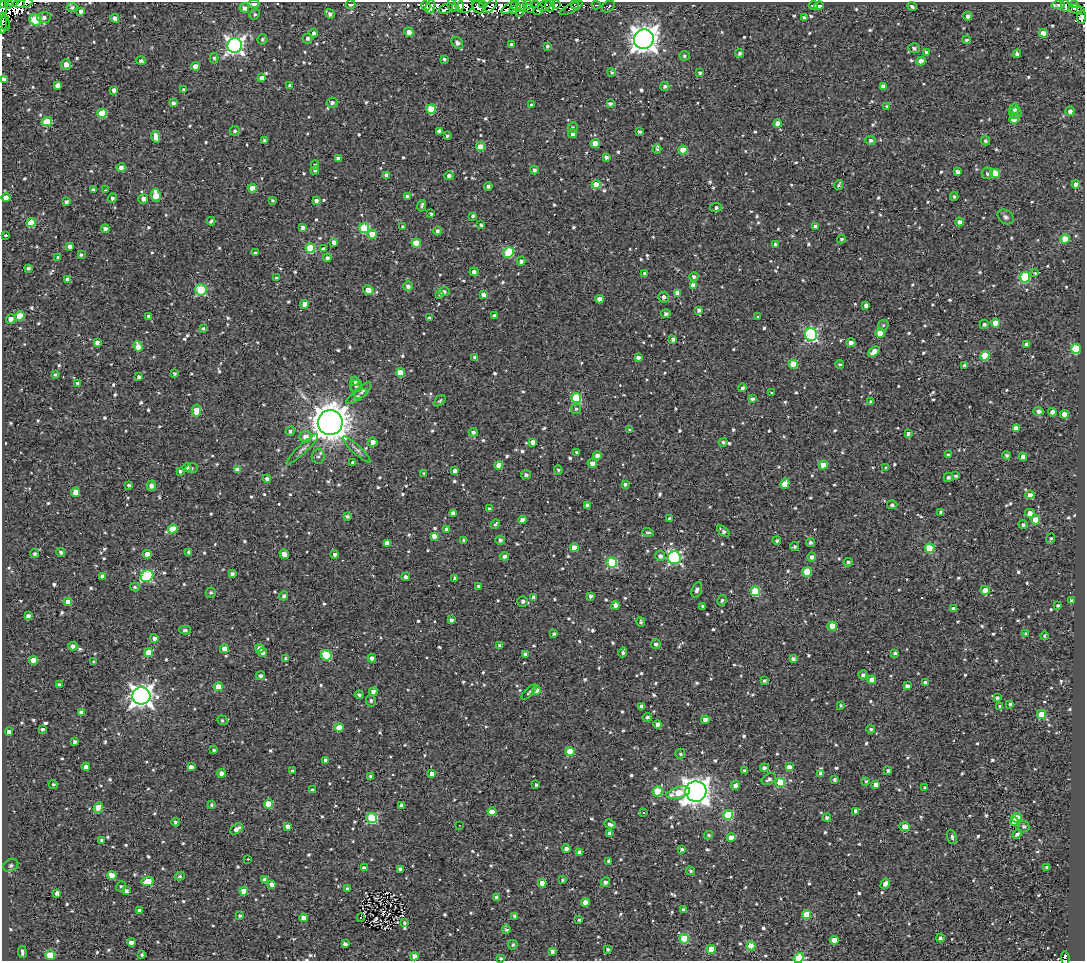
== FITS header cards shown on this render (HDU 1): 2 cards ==
NAXIS1  =                 1083
NAXIS2  =                  959

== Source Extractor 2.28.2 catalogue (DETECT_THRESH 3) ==
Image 1083 x 959 px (HDU 1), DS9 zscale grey, 1 PNG px = 1 image px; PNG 1087 x 963 px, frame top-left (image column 1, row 959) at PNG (2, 2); each listed source drawn as its Kron ellipse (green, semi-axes under 4 px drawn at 4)
Background 1.83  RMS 4.8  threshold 14.5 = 3 sigma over >= 5 px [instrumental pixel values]
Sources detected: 969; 7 with non-positive FLUX_AUTO (blend fragments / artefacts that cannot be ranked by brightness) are neither listed nor drawn; of the other 962, the 500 brightest by FLUX_AUTO listed and drawn (462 fainter detections omitted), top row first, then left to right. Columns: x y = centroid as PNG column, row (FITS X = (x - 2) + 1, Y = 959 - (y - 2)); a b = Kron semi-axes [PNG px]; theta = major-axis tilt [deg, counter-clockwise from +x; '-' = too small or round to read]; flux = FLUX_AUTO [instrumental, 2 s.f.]
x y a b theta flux
13 3 5 2 - 1400
19 3 6 3 7 1800
25 3 8 4 18 870
2 4 4 2 - 6700
8 4 4 3 - 4700
254 4 5 4 - 3200
351 4 5 3 - 1300
482 4 3 2 - 1100
527 4 4 3 - 3200
556 4 4 3 - 2700
1075 4 4 2 - 840
452 5 7 3 -77 4400
459 5 7 3 -77 1100
465 5 8 7 - 6000
491 5 8 4 56 2100
521 5 7 5 -81 2500
535 5 3 2 - 950
545 5 7 4 26 610
550 5 6 5 - 2800
574 5 3 3 - 1500
596 5 4 2 - 550
813 5 4 3 - 810
1058 5 6 4 7 2000
426 6 5 3 - 1600
516 6 6 3 -59 1200
608 6 7 5 36 770
819 6 5 3 - 1000
912 6 5 3 - 740
1065 6 6 3 -84 1800
72 7 5 4 - 840
430 7 7 4 83 2500
478 7 7 5 -49 1000
510 7 10 3 30 2100
3 8 10 3 76 7200
244 8 5 4 - 1200
529 8 5 3 - 1600
571 8 12 3 26 1100
446 9 7 4 21 1100
1076 9 6 4 -14 2800
513 10 3 3 - 800
538 10 5 3 - 3000
81 11 4 4 - 1400
1080 11 3 3 - 1400
520 12 3 3 - 620
255 14 5 5 - 640
330 14 5 4 - 1100
968 16 4 4 - 1300
44 17 7 5 6 1300
1082 17 6 4 84 1500
115 18 4 4 - 1800
804 18 4 3 - 850
35 20 6 5 - 20000
2 23 10 2 -90 2200
5 23 8 3 -83 2000
409 32 5 4 - 2500
313 33 4 4 - 900
1043 33 4 4 - 3600
308 38 5 5 - 1000
262 39 5 5 - 590
644 39 10 9 - 330000
966 40 4 3 - 610
457 43 6 5 - 1300
512 45 4 3 - 1200
235 46 7 7 - 130000
547 46 3 3 - 620
914 48 6 5 - 810
739 53 4 4 - 720
926 53 4 3 - 1400
1017 54 4 4 - 1100
684 56 5 5 - 680
214 58 5 4 - 690
444 59 3 3 - 630
141 61 5 4 - 970
921 61 4 4 - 2100
66 64 5 5 - 2200
195 66 4 4 - 3300
611 72 4 4 - 550
700 73 4 3 - 750
262 78 4 4 - 1700
4 79 4 4 - 1400
58 85 4 4 - 1900
290 85 4 4 - 880
665 86 5 4 - 840
883 86 4 4 - 2200
114 90 4 4 - 1500
184 90 4 3 - 1100
173 103 4 4 - 1300
332 103 6 5 - 1100
610 104 4 3 - 950
532 105 3 3 - 750
887 107 4 4 - 960
431 109 5 4 - 11000
1014 109 5 5 - 1500
1070 111 5 4 - 1500
102 113 5 4 - 11000
1015 113 6 5 - 1300
1014 119 5 4 - 4400
47 121 5 4 - 9000
778 123 4 4 - 3000
572 127 5 5 - 770
234 131 5 4 - 640
439 131 3 3 - 22000
639 132 3 3 - 770
573 134 4 4 - 2300
447 136 3 3 - 580
156 137 6 4 -76 3000
264 140 4 3 - 660
871 140 5 4 - 810
985 141 5 4 - 700
595 143 4 4 - 4400
480 147 4 4 - 6400
657 149 4 3 - 640
683 150 4 4 - 6600
606 157 4 4 - 940
338 158 4 4 - 1400
315 165 4 4 - 690
121 167 4 4 - 1800
315 170 4 4 - 600
534 170 4 4 - 1000
957 172 4 3 - 1100
987 173 6 5 - 990
995 173 5 4 - 7900
387 175 4 4 - 1600
449 176 4 4 - 1300
1076 184 4 4 - 2000
596 185 4 4 - 7700
839 185 5 3 - 660
488 186 4 4 - 710
252 188 4 4 - 4300
93 189 3 3 - 550
105 190 3 2 - 1200
156 195 6 4 -81 6800
407 196 4 3 - 740
954 197 4 3 - 550
6 198 4 4 - 2000
112 198 4 4 - 790
143 199 5 4 - 1800
272 200 3 3 - 560
316 200 4 3 - 1100
66 201 4 3 - 820
422 206 6 3 77 700
716 207 6 4 9 1100
431 214 3 3 - 630
473 216 3 3 - 780
1006 217 9 6 -39 1000
211 221 4 3 - 710
959 222 4 4 - 1300
31 223 4 4 - 10000
481 225 3 3 - 560
815 226 4 3 - 870
403 227 3 3 - 690
303 228 4 3 - 1100
364 228 5 5 - 15000
105 229 4 4 - 1200
437 231 4 4 - 920
372 234 5 4 - 4500
6 235 3 3 - 3800
841 239 4 4 - 550
1065 239 4 4 - 7100
334 242 4 4 - 1800
416 243 4 4 - 7800
776 245 4 4 - 1300
70 246 4 3 - 1100
310 248 5 4 - 15000
324 249 4 3 - 940
255 253 3 3 - 680
508 253 5 5 - 20000
81 254 4 3 - 560
58 257 4 4 - 690
327 258 4 4 - 1100
521 261 4 4 - 1000
28 268 3 3 - 780
474 272 4 4 - 1200
645 273 4 3 - 1100
1035 273 3 3 - 3200
694 277 5 4 - 990
1025 277 5 5 - 23000
276 278 3 3 - 560
68 279 4 4 - 1200
693 285 4 4 - 2800
408 286 5 5 - 1300
201 290 6 5 - 18000
368 290 5 4 - 4300
444 292 5 4 - 760
677 293 4 4 - 1900
440 294 4 4 - 790
484 295 4 4 - 1700
664 297 5 5 - 1300
600 299 4 4 - 2400
305 304 4 4 - 3400
866 305 4 4 - 1400
699 310 4 3 - 1100
666 314 5 4 - 910
20 316 5 4 - 8300
149 316 4 4 - 1200
494 316 4 4 - 1400
758 317 3 3 - 550
429 318 3 3 - 710
11 319 4 4 - 2300
996 323 4 4 - 4900
984 324 5 4 - 790
883 325 6 5 - 550
203 328 3 3 - 600
880 333 4 4 - 4200
811 334 6 6 - 45000
673 339 4 3 - 1000
97 342 4 4 - 1600
851 343 4 4 - 1700
1026 345 4 4 - 1700
138 346 5 4 - 3200
1076 349 5 5 - 21000
874 352 6 4 39 3100
985 356 5 5 - 11000
474 357 3 3 - 680
638 358 4 3 - 1300
793 364 4 4 - 6300
840 364 4 4 - 640
965 366 4 3 - 960
174 373 3 3 - 590
400 373 4 4 - 7800
55 374 3 3 - 640
139 377 4 3 - 820
355 381 5 4 - 1200
77 383 3 3 - 590
356 386 6 6 - 920
742 388 4 4 - 730
363 391 11 5 44 970
772 393 4 3 - 600
357 396 12 4 31 930
576 398 5 5 - 18000
752 399 4 3 - 950
440 401 7 4 45 550
871 402 3 3 - 570
576 409 5 5 - 570
197 410 6 4 79 5400
1038 411 5 4 - 1300
1052 412 4 4 - 1500
1064 414 4 4 - 4900
330 422 12 12 - 730000
1016 428 4 4 - 1700
630 430 4 4 - 590
290 431 5 4 - 680
473 432 4 4 - 1100
908 434 4 3 - 880
306 437 6 6 - 2200
373 442 4 4 - 2300
532 442 4 4 - 1700
723 442 4 4 - 810
302 449 21 4 44 1400
357 449 18 4 -43 1300
577 453 4 3 - 760
948 455 3 3 - 790
1006 455 4 4 - 750
318 456 7 6 - 960
597 456 4 4 - 2400
1023 457 4 4 - 2000
353 463 4 3 - 860
592 463 5 4 - 1700
499 465 4 4 - 3800
823 465 4 4 - 4600
187 468 4 3 - 960
192 468 6 5 - 680
886 468 4 3 - 610
237 470 4 4 - 2800
558 470 4 4 - 550
180 471 3 3 - 640
455 471 4 4 - 1800
424 473 3 3 - 640
526 475 5 4 - 790
955 476 4 3 - 630
948 477 5 4 - 870
267 479 4 4 - 1000
625 484 3 3 - 650
785 484 5 4 - 4000
129 485 4 3 - 650
151 486 5 5 - 1800
76 492 4 4 - 4600
1030 495 4 4 - 2000
587 505 4 4 - 1100
892 505 5 4 - 700
489 509 4 3 - 660
941 512 4 3 - 950
453 513 4 4 - 1400
1030 513 4 4 - 2500
347 517 4 3 - 690
669 519 4 3 - 990
522 520 4 4 - 2400
1035 520 4 4 - 5900
495 524 5 3 - 650
1023 525 4 4 - 740
173 529 5 4 - 8500
447 529 4 4 - 1300
723 531 7 4 -38 1200
648 532 6 3 -17 570
434 536 4 4 - 2100
1051 539 5 3 - 640
464 540 4 3 - 780
500 540 4 4 - 890
777 541 4 4 - 630
810 542 4 4 - 820
387 543 4 4 - 2500
795 547 5 4 - 720
574 548 4 4 - 3600
930 548 5 4 - 12000
61 552 4 3 - 910
189 552 4 4 - 1000
35 554 4 4 - 780
147 554 4 4 - 2800
284 554 5 4 - 2100
335 554 4 4 - 860
504 556 5 4 - 1200
660 556 5 5 - 1200
812 557 4 4 - 1300
674 558 6 6 - 53000
612 562 5 5 - 25000
848 562 4 4 - 700
807 572 5 4 - 9500
232 574 4 4 - 1000
102 576 4 4 - 1300
147 576 6 5 - 29000
406 577 4 4 - 1200
455 578 4 3 - 760
478 586 3 3 - 670
135 587 5 4 - 600
697 590 8 5 71 1100
985 590 4 4 - 4600
755 591 5 5 - 14000
211 593 5 5 - 540
284 596 4 4 - 800
590 596 4 3 - 940
533 597 4 4 - 1200
722 600 5 4 - 690
523 601 5 5 - 1000
1071 601 4 3 - 610
68 602 4 4 - 2900
615 606 4 4 - 2800
702 606 3 3 - 550
1058 606 4 4 - 610
953 609 4 4 - 1000
28 616 4 4 - 1300
451 620 4 3 - 850
641 622 5 4 - 560
832 626 4 4 - 11000
185 630 5 3 - 680
554 633 3 3 - 650
1025 633 4 4 - 540
1045 636 4 4 - 540
154 638 4 4 - 1500
656 644 5 5 - 920
500 645 4 4 - 940
73 646 4 4 - 1100
224 649 4 4 - 2600
260 649 4 4 - 4300
623 652 5 3 - 800
149 653 4 4 - 5500
263 653 4 4 - 810
895 653 4 3 - 610
525 654 4 3 - 1200
326 655 5 5 - 16000
286 658 3 3 - 670
372 658 4 4 - 1400
793 659 4 4 - 1000
33 660 4 4 - 4700
94 662 3 3 - 670
863 675 4 4 - 840
260 676 4 4 - 1000
764 680 4 3 - 810
872 680 4 4 - 3200
925 682 4 4 - 700
59 685 4 3 - 990
907 686 4 4 - 1300
218 687 4 4 - 5200
536 690 4 4 - 4400
373 692 4 4 - 1600
529 692 10 4 45 620
359 695 4 3 - 640
141 696 9 8 - 230000
997 698 4 3 - 800
371 700 6 5 - 680
1010 704 3 3 - 690
841 705 4 3 - 620
642 706 4 4 - 1600
1000 706 4 3 - 760
81 713 4 4 - 1700
1041 714 5 4 - 7700
647 717 5 4 - 700
222 720 5 4 - 630
705 720 4 4 - 1900
658 724 4 4 - 2600
339 727 4 4 - 5300
42 729 4 4 - 700
871 729 4 4 - 630
9 732 4 4 - 1100
75 742 4 3 - 910
214 750 4 4 - 600
570 752 4 4 - 7200
680 754 5 4 - 580
326 760 4 4 - 1800
86 767 4 4 - 1500
191 767 4 4 - 1600
789 767 4 4 - 2000
764 768 4 4 - 1200
292 771 3 3 - 790
744 771 3 3 - 630
888 771 4 3 - 840
222 773 4 4 - 1900
821 773 4 4 - 1200
432 774 4 4 - 2300
370 776 3 3 - 590
769 779 8 5 32 1100
835 779 3 3 - 720
866 781 3 3 - 550
780 782 4 4 - 13000
53 784 5 4 - 540
875 784 4 4 - 1500
536 785 4 3 - 600
735 785 4 4 - 1600
925 788 4 3 - 820
312 790 4 3 - 720
658 791 5 5 - 12000
696 791 10 10 - 360000
678 793 12 5 15 8300
269 804 4 4 - 8200
211 805 4 3 - 560
402 806 4 4 - 2300
98 808 5 4 - 6400
856 811 4 4 - 1600
492 812 4 4 - 5400
644 813 3 3 - 1200
728 815 5 5 - 15000
372 818 5 5 - 22000
827 818 4 4 - 1000
1017 818 5 4 - 12000
175 822 4 4 - 650
1014 822 4 4 - 3400
610 824 6 4 -20 1100
459 825 3 2 - 1800
288 826 4 3 - 1700
905 827 5 4 - 3800
1024 827 6 5 - 870
236 829 7 4 34 1600
609 833 4 3 - 1000
1017 834 5 4 - 1100
708 835 4 3 - 580
952 837 7 4 -70 840
731 838 4 4 - 3600
102 840 4 4 - 680
566 849 4 3 - 1300
682 849 4 3 - 650
580 852 4 4 - 2200
248 859 3 3 - 640
609 861 4 4 - 1100
11 865 8 6 32 760
1047 867 4 3 - 850
364 868 4 4 - 1000
400 869 4 3 - 1100
690 871 4 4 - 570
112 875 5 4 - 3100
180 876 5 4 - 610
265 880 4 4 - 2300
563 880 3 3 - 560
148 881 6 4 7 10000
605 882 5 4 - 1100
542 883 4 4 - 3900
272 884 4 4 - 2200
885 884 5 4 - 1700
121 886 5 5 - 570
347 888 4 3 - 720
126 891 4 3 - 1100
244 891 4 4 - 3900
57 893 4 3 - 1300
497 897 4 4 - 1400
585 902 4 4 - 2200
683 909 4 4 - 720
139 910 3 3 - 540
807 915 4 4 - 9200
240 916 4 3 - 600
515 916 4 3 - 770
361 917 3 2 - 1500
303 918 4 4 - 2400
579 920 3 3 - 550
405 923 4 3 - 580
506 930 4 4 - 670
940 938 4 4 - 660
684 939 5 5 - 15000
834 940 4 4 - 4400
131 942 4 4 - 1800
345 944 4 3 - 1200
513 945 5 4 - 620
751 946 4 4 - 9500
608 949 3 3 - 620
711 949 4 4 - 6900
552 951 4 4 - 1200
22 952 6 3 -83 1100
50 955 5 4 - 8100
142 955 3 3 - 560
414 956 4 4 - 2300
501 958 4 4 - 600
799 958 5 4 - 17000
1065 958 7 3 -83 2000
At the frame edge (FLAGS 8, measured only in part): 12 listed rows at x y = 13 3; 19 3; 25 3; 2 4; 254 4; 3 8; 1082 17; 2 23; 4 79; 501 958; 799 958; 1065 958
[462 fainter detections neither listed nor drawn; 7 non-positive-flux detections neither listed nor drawn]